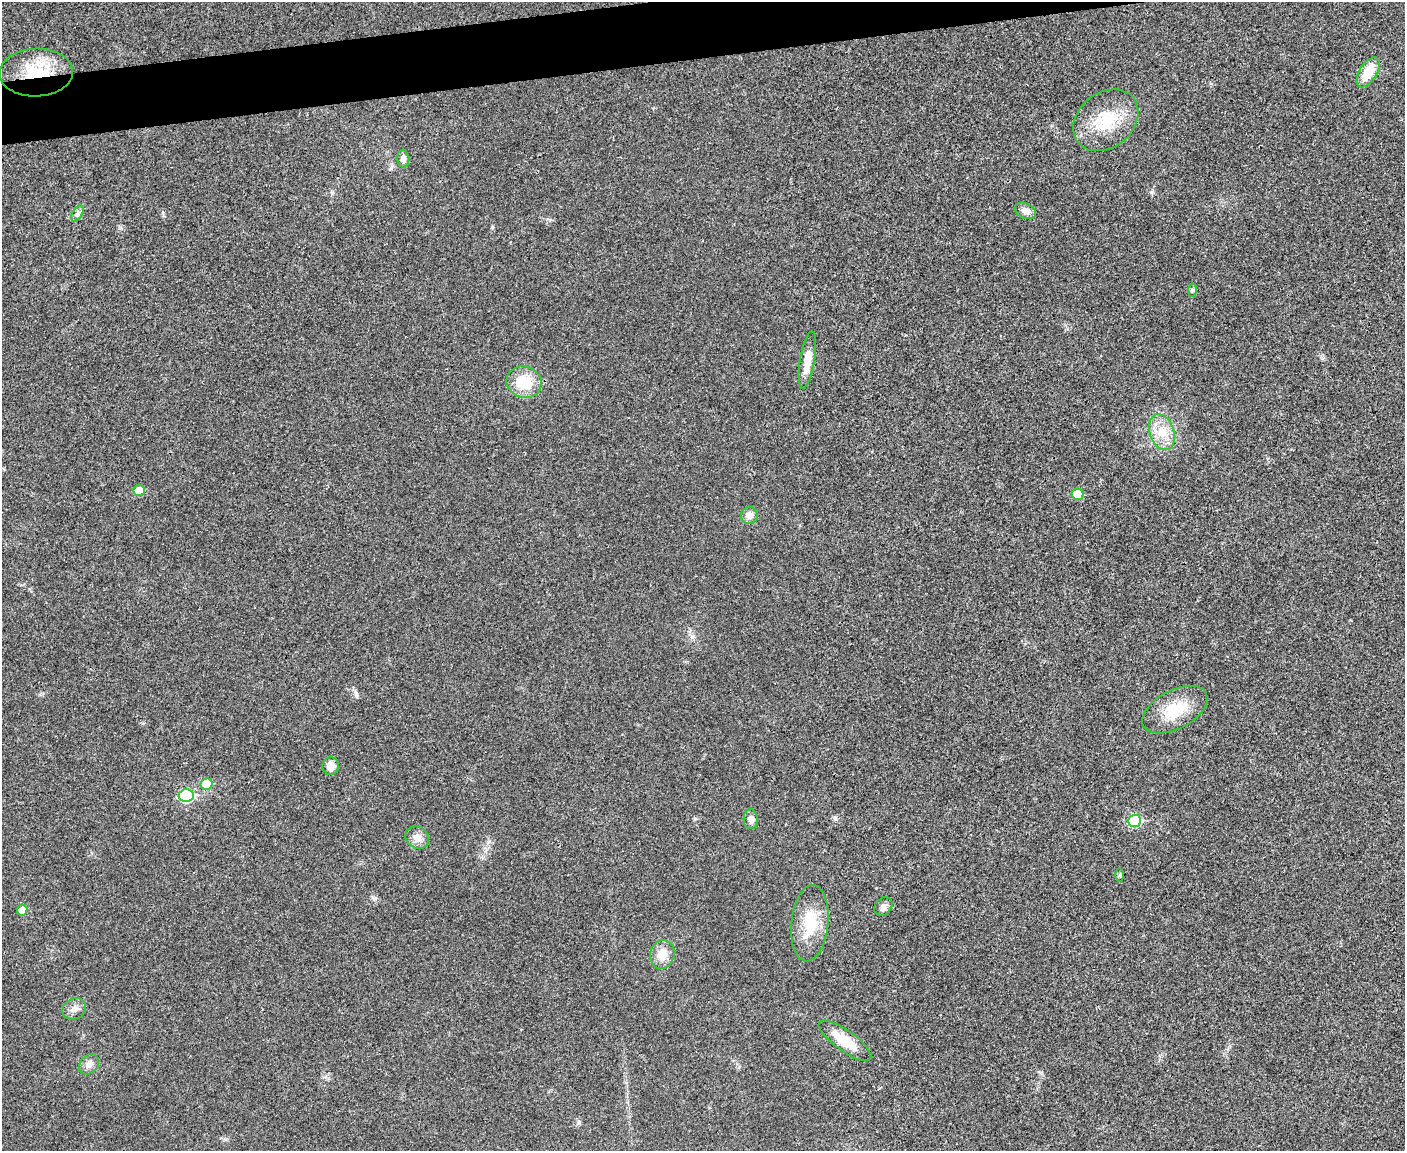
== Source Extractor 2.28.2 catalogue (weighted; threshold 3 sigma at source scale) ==
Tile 8 of 3 x 4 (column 2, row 3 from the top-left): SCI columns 1535-2937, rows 1151-2299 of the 4577 x 4598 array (HDU 1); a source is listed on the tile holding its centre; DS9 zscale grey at full resolution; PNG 1407 x 1153 px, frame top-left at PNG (2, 2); each listed source drawn as its Kron ellipse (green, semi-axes under 4 px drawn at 4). Shown black and unused: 4% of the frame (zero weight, under 3 of 4 exposures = <1% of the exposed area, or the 3 px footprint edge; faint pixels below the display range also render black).
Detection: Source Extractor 2.28.2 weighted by HDU 2 'WHT'; one run over the whole footprint, this tile lists its part. Background 0.0189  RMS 0.0043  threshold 0.0195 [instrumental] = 3 sigma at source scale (4.5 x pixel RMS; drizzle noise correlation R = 1.50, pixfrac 1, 0.05/0.05 arcsec/px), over >= 5 px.
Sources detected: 28; all 28 listed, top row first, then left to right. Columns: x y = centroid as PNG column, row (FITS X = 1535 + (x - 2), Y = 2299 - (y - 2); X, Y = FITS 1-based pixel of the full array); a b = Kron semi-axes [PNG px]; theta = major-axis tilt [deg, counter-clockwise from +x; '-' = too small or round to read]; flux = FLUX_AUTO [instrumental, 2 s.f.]
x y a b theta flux
36 72 37 24 2 22
1368 72 17 8 58 9.2
1106 120 35 27 39 19
403 159 9 6 -84 2.3
1025 211 11 7 -26 2.8
77 214 8 5 59 1.2
1192 290 7 4 89 0.73
807 360 29 7 80 6.7
524 382 18 15 -18 13
1162 432 18 12 -71 7.6
139 490 6 5 - 7.3
1078 494 6 5 - 12
749 515 8 8 - 2.8
1175 710 35 19 28 15
331 766 9 8 - 3.9
207 784 6 5 - 12
186 795 7 6 - 38
751 819 10 7 -86 2.5
1134 821 6 6 - 25
417 837 12 10 -34 3.5
1120 875 6 4 -90 0.66
883 907 10 8 46 1.8
22 910 5 5 - 5.7
810 923 38 18 84 16
662 954 14 12 74 6
74 1009 12 10 32 2.7
845 1041 31 10 -36 11
89 1064 11 8 47 2.5
Overlapping masked pixels (flux is a lower limit): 1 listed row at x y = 36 72
Unlisted compact peaks at least as high as the median listed source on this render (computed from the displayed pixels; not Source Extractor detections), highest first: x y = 835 818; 1151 192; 356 695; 579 1122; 375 898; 492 227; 163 213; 695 819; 332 193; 391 168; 692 637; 550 220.